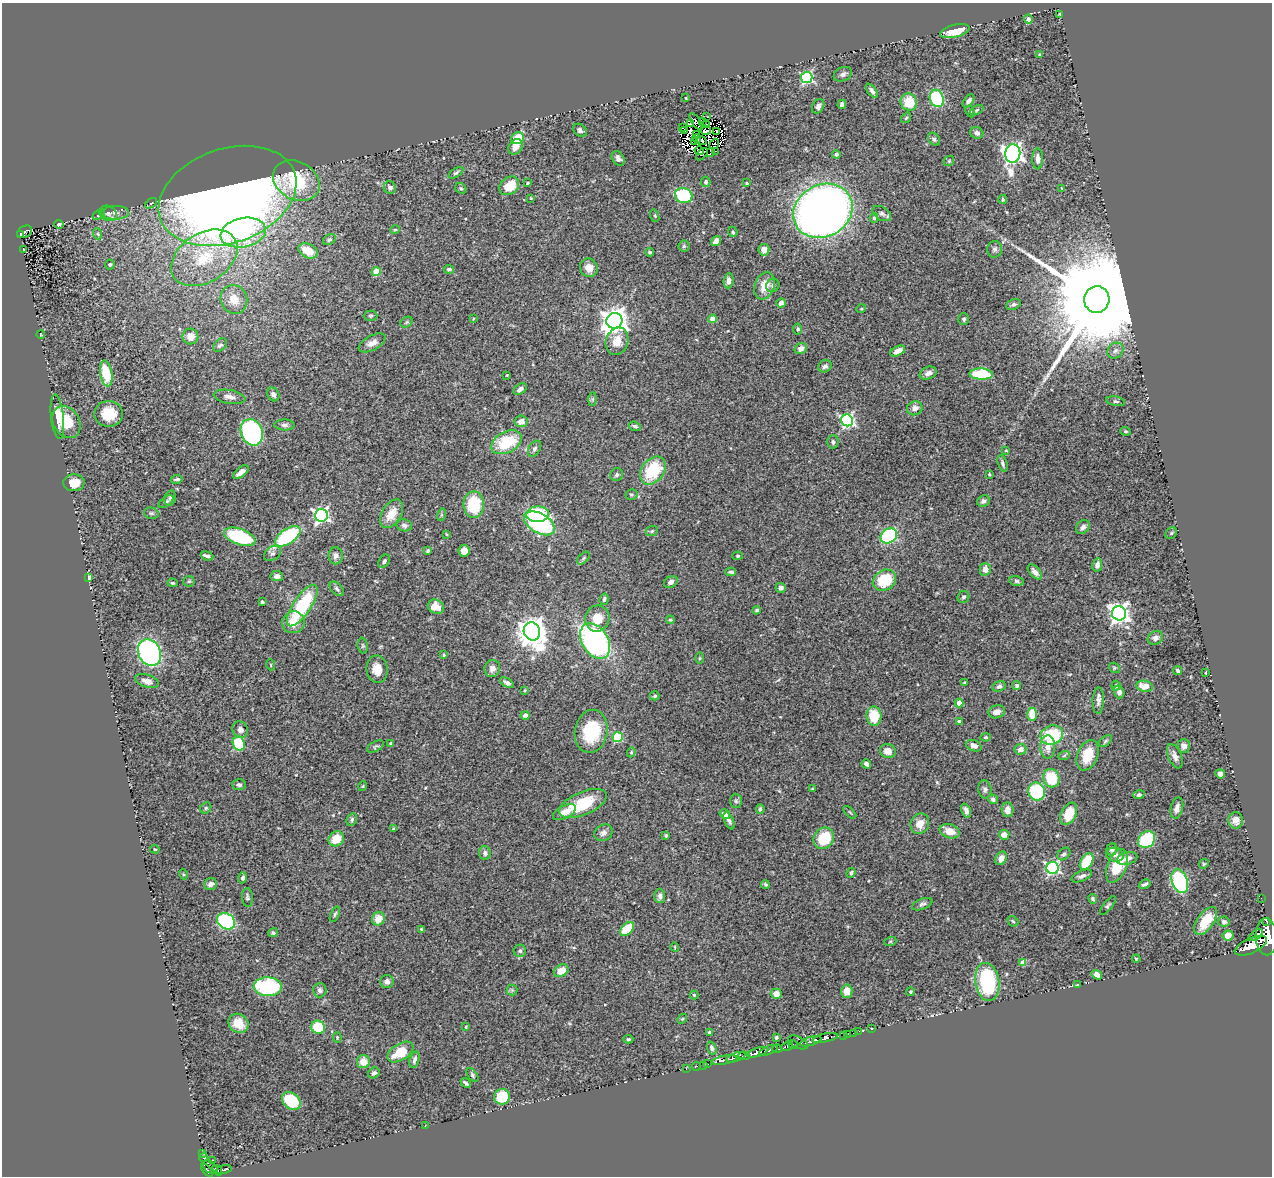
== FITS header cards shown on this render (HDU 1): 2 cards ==
NAXIS1  =                 1270
NAXIS2  =                 1174

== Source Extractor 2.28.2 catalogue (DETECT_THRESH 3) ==
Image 1270 x 1174 px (HDU 1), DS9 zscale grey, 1 PNG px = 1 image px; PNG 1274 x 1178 px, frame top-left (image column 1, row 1174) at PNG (2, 3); each listed source drawn as its Kron ellipse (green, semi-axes under 4 px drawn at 4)
Background 0.474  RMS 0.03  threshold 0.0892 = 3 sigma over >= 5 px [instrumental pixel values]
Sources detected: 380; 9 with non-positive FLUX_AUTO (blend fragments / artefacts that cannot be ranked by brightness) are neither listed nor drawn; the other 371 listed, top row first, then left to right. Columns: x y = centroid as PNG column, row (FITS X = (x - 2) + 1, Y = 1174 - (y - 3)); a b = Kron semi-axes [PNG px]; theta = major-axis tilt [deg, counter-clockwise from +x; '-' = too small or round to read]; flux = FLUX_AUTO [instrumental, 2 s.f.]
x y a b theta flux
1060 14 3 3 - 2.4
1028 19 4 4 - 7.1
955 31 15 6 14 40
1039 55 4 3 - 2.7
843 74 9 7 25 7.1
807 78 5 5 - 270
872 91 8 4 -53 7
686 98 3 2 - 1.6
937 98 9 7 -71 130
968 101 7 4 51 7.6
909 102 9 8 - 48
842 104 4 4 - 5.3
818 106 8 5 60 6.8
977 110 7 4 28 2.8
970 111 6 4 -62 2.6
707 116 2 2 - 2.4
906 118 5 3 - 2.7
696 122 10 4 -54 1.8
702 122 3 2 - 1.1
690 124 3 2 - 3
707 124 2 2 - 2
682 128 3 2 - 3.4
580 130 7 6 - 5.7
685 131 3 2 - 1.1
706 131 5 3 - 1.5
717 131 3 2 - 3.4
977 133 7 5 -23 8.5
697 134 3 2 - 2.2
518 138 6 5 - 59
697 139 4 2 - 2.4
934 139 7 5 -48 4.8
701 140 5 3 - 9.8
694 141 3 3 - 0.41
714 144 5 2 - 2.4
515 147 8 6 54 16
699 151 5 3 - 8.2
716 151 2 2 - 1.4
711 153 4 3 - 3.9
1013 153 9 7 83 1100
702 154 7 2 47 1.7
836 154 4 4 - 4.2
618 158 8 5 -56 7.5
1038 159 10 5 90 10
949 161 6 4 45 2.6
456 173 8 4 34 3.7
296 181 24 19 -28 130
706 182 5 4 - 4.2
528 183 3 2 - 2
746 183 4 3 - 2.8
509 186 11 8 38 47
390 188 6 6 - 6.9
461 188 6 5 - 3.1
1062 188 4 3 - 1.9
684 195 9 7 -18 140
228 196 71 47 19 2700
531 198 3 3 - 1.6
1003 199 4 3 - 2.9
151 203 7 3 36 2.5
823 211 31 26 30 1700
108 213 9 7 -28 6.6
115 213 14 6 1 8.8
882 214 10 6 -32 6.2
99 215 6 4 29 3.1
655 216 6 4 -71 2.7
874 218 5 4 - 3.3
59 224 5 3 - 4.8
395 230 5 4 - 2.5
25 232 8 5 31 120
733 232 5 4 - 3.6
243 233 23 14 11 120
21 234 4 4 - 37
98 234 5 3 - 2.2
329 240 7 5 33 4.2
716 241 5 4 - 15
684 246 5 5 - 3.8
24 249 3 2 - 1.6
995 249 8 7 - 5.7
764 250 6 5 - 18
308 251 10 7 -26 35
650 252 4 4 - 3.3
204 258 36 24 33 110
110 265 5 5 - 3
589 268 9 8 - 19
449 269 5 4 - 4.8
376 272 4 4 - 52
728 281 7 5 86 10
773 285 7 6 - 4.5
765 286 14 9 70 31
234 299 14 13 - 26
1097 300 13 12 - 86000
781 303 5 4 - 11
1013 304 7 5 24 4.8
861 309 5 3 - 1.7
370 316 7 5 0 3.3
473 319 4 3 - 1.6
713 319 4 4 - 35
964 319 6 5 - 4
614 321 8 7 - 2100
407 322 6 5 - 3.2
798 329 5 4 - 4.1
41 335 4 2 - 1.4
190 336 8 8 - 17
617 341 14 11 71 27
372 343 15 7 29 13
220 345 8 5 42 5.4
801 348 6 5 - 11
898 351 8 4 28 20
1115 351 9 7 44 8
825 366 7 6 - 6.5
106 373 13 6 -81 71
928 373 9 6 21 9
981 374 12 5 -2 120
507 375 3 3 - 1.4
520 389 7 5 37 8.6
273 394 7 5 -58 6.6
230 397 16 6 -10 12
592 399 7 4 89 3.4
1116 401 9 4 -10 4.1
915 408 8 7 - 13
109 414 14 13 - 48
57 417 22 6 -84 25
847 420 6 6 - 410
521 421 6 6 - 14
66 422 17 13 -60 53
284 425 10 5 -1 6.2
635 426 6 4 -19 4.8
1125 431 5 3 - 2.1
252 432 13 10 -67 300
506 442 16 10 28 96
833 442 6 5 - 5.5
534 449 9 5 58 5.6
1006 450 3 3 - 1.8
1003 463 8 4 -73 4.9
653 471 15 11 52 94
241 472 9 4 37 14
989 474 3 2 - 2
617 475 7 6 - 5.1
177 479 6 3 9 4.5
74 483 10 8 2 24
631 494 6 5 - 3.2
170 498 8 5 76 4
983 501 6 5 - 5.5
166 502 8 4 37 3.9
474 505 13 10 -89 96
151 513 7 5 -14 3.5
392 514 16 9 58 31
537 514 11 8 3 110
321 515 6 6 - 510
441 515 6 4 72 2.7
539 523 17 10 -30 260
404 525 8 6 -12 6.8
1083 527 8 6 45 8.1
652 531 6 5 - 3.2
1171 533 6 5 - 3.7
446 534 4 3 - 2
288 536 14 7 34 210
889 536 9 7 37 210
240 537 16 8 -19 160
428 551 4 3 - 3.7
464 551 6 5 - 16
272 553 9 6 36 6.4
207 556 6 3 -20 6
336 556 8 7 - 9.1
737 556 5 4 - 2.8
583 558 7 4 46 3.2
384 561 7 5 56 5
1097 565 7 5 81 10
985 569 6 5 - 12
731 572 5 3 - 3.9
1035 572 9 5 -48 8.9
277 576 6 5 - 9.6
89 578 4 3 - 4.3
884 580 12 10 33 83
189 581 5 5 - 3
1017 581 7 5 -11 4
671 582 7 5 31 8
172 583 5 4 - 2.9
781 588 5 4 - 7.6
337 589 9 5 -46 5
963 597 6 5 - 4.1
604 599 6 4 75 4.3
262 602 3 3 - 3.5
302 605 24 9 56 150
436 607 8 7 - 28
757 610 4 4 - 3.6
1119 613 7 7 - 1100
597 618 13 12 - 34
670 620 4 3 - 3.1
293 622 11 10 - 27
532 631 9 8 - 2900
1155 638 8 6 28 6.5
595 641 19 13 -58 470
363 646 8 5 -83 3.3
149 652 14 11 -62 430
444 655 4 3 - 2.3
699 658 6 4 89 2.5
271 665 5 3 - 1.9
492 668 8 8 - 11
1114 668 6 4 -36 2.4
377 669 14 10 -83 24
1178 671 5 3 - 4.1
1206 673 3 2 - 1.6
147 681 12 6 -17 11
507 683 8 4 -31 8.5
964 683 4 3 - 2
999 686 7 5 20 5.5
1017 686 5 4 - 3.9
1116 686 5 4 - 3.7
1145 686 8 5 -9 21
525 690 3 3 - 2
1119 692 6 5 - 6.2
655 696 5 4 - 3.8
1098 701 13 5 88 7.6
959 703 4 4 - 34
997 712 8 6 15 14
1032 714 7 5 -90 35
525 716 4 4 - 8.8
874 716 9 7 -83 56
959 721 4 3 - 9.7
240 730 8 7 - 9.4
591 731 22 16 79 110
1052 735 11 9 20 110
618 737 5 5 - 140
986 737 5 4 - 2.7
1105 741 8 4 39 3.3
391 743 4 3 - 2.4
239 744 7 6 - 120
974 746 8 5 -22 8
1184 746 7 6 - 8.8
375 747 9 5 28 3.8
1048 747 11 7 88 15
1020 749 6 5 - 14
888 751 8 7 - 14
631 752 5 4 - 2.6
1088 755 16 10 68 45
1064 756 6 3 20 2.8
1175 756 13 6 -66 11
866 764 5 4 - 6.3
1220 774 5 4 - 12
1051 778 9 8 - 68
239 785 7 5 -3 5.4
363 786 5 3 - 1.7
813 789 4 3 - 2.5
985 789 9 6 -85 6.1
1037 792 9 8 - 160
1139 795 5 4 - 4.8
993 799 5 4 - 4.9
736 801 7 6 - 4.2
583 803 25 11 23 89
206 808 6 5 - 3
1177 808 11 6 75 10
760 809 5 4 - 4
1007 810 7 6 - 13
966 811 7 4 -67 9.3
564 812 12 6 27 23
850 812 8 3 -45 2.2
725 814 5 4 - 12
1069 814 12 7 64 47
352 819 6 5 - 4.2
1236 820 8 7 - 12
729 821 9 4 -65 5.3
920 824 10 9 - 22
393 829 4 3 - 2
950 831 10 7 -19 24
603 833 9 8 - 9.6
666 835 4 3 - 2.7
1004 835 5 5 - 16
824 838 11 9 50 73
336 839 8 7 - 37
1147 840 9 7 40 140
155 849 5 3 - 2.2
1112 849 6 5 - 6.5
485 853 7 6 - 6.5
1064 854 7 5 43 4.3
1115 855 9 7 -11 9.8
1001 858 7 5 61 15
1127 858 10 6 17 13
1087 862 9 5 57 77
1204 864 5 4 - 2.3
1117 866 17 9 68 62
1053 868 6 6 - 390
851 873 5 4 - 4.1
183 874 5 3 - 1.9
1082 876 11 5 23 7.1
243 878 6 4 76 4.7
1180 881 12 7 -70 200
210 884 7 5 19 7.9
765 884 4 4 - 3
1145 884 6 3 30 4.6
660 896 7 5 -88 8.3
247 897 9 5 -86 4.6
1261 898 2 2 - 3.9
1093 899 5 4 - 3.7
922 904 11 5 20 5.8
1108 905 11 4 51 4.2
335 914 8 4 67 3.7
378 919 7 6 - 27
226 921 9 7 -31 220
1013 921 6 4 -43 2.8
1206 921 16 8 55 48
1267 921 3 3 - 1000
1224 922 5 5 - 5.2
421 929 3 3 - 2.8
627 929 8 5 44 59
273 933 5 4 - 4.3
1228 935 5 5 - 19
1256 935 8 3 37 420
1266 937 18 10 -87 5500
890 942 6 4 19 2.8
1251 946 17 7 24 3800
675 947 4 3 - 1.6
520 951 6 6 - 4.9
1136 959 4 3 - 1.9
1022 963 4 4 - 20
561 971 8 6 33 28
1097 975 5 4 - 12
387 982 6 6 - 7.7
987 982 19 12 -81 180
1077 985 3 2 - 2.2
268 987 14 9 -2 200
320 990 7 6 - 6.1
512 990 5 5 - 3.3
847 991 6 5 - 21
911 992 4 4 - 2.3
776 994 5 5 - 15
694 995 4 4 - 2.3
682 1019 5 4 - 2.3
238 1023 10 9 - 36
318 1027 7 6 - 64
466 1027 3 2 - 2
871 1029 3 2 - 16
859 1031 2 2 - 12
709 1032 4 3 - 2.6
853 1033 3 2 - 7.8
847 1034 2 2 - 19
843 1035 2 2 - 12
337 1037 5 4 - 2
776 1037 3 3 - 3
825 1038 13 4 12 1100
628 1039 5 4 - 3
811 1041 11 3 16 1100
798 1042 11 6 -25 180
793 1044 4 3 - 160
787 1046 6 3 15 470
712 1048 7 4 -69 6
777 1049 5 3 - 420
769 1050 10 3 21 480
400 1052 14 8 32 53
758 1052 11 4 17 2000
744 1056 6 3 -1 510
736 1057 10 4 21 1200
414 1059 9 4 76 6.4
725 1060 13 3 11 350
363 1062 6 6 - 26
707 1064 3 3 - 49
703 1065 2 2 - 8.1
696 1066 4 2 - 13
686 1069 2 2 - 6.6
374 1073 6 5 - 5.4
472 1075 8 4 -54 3.4
466 1083 5 3 - 4
502 1097 8 7 - 70
291 1101 10 7 -40 97
425 1126 3 2 - 2
202 1153 3 2 - 15
203 1158 5 3 - 27
213 1160 2 2 - 8.8
210 1167 8 5 -40 170
207 1170 8 3 -51 650
217 1170 6 3 -50 140
223 1170 8 3 15 150
At the frame edge (FLAGS 8, measured only in part): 1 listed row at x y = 1266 937
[9 non-positive-flux detections neither listed nor drawn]